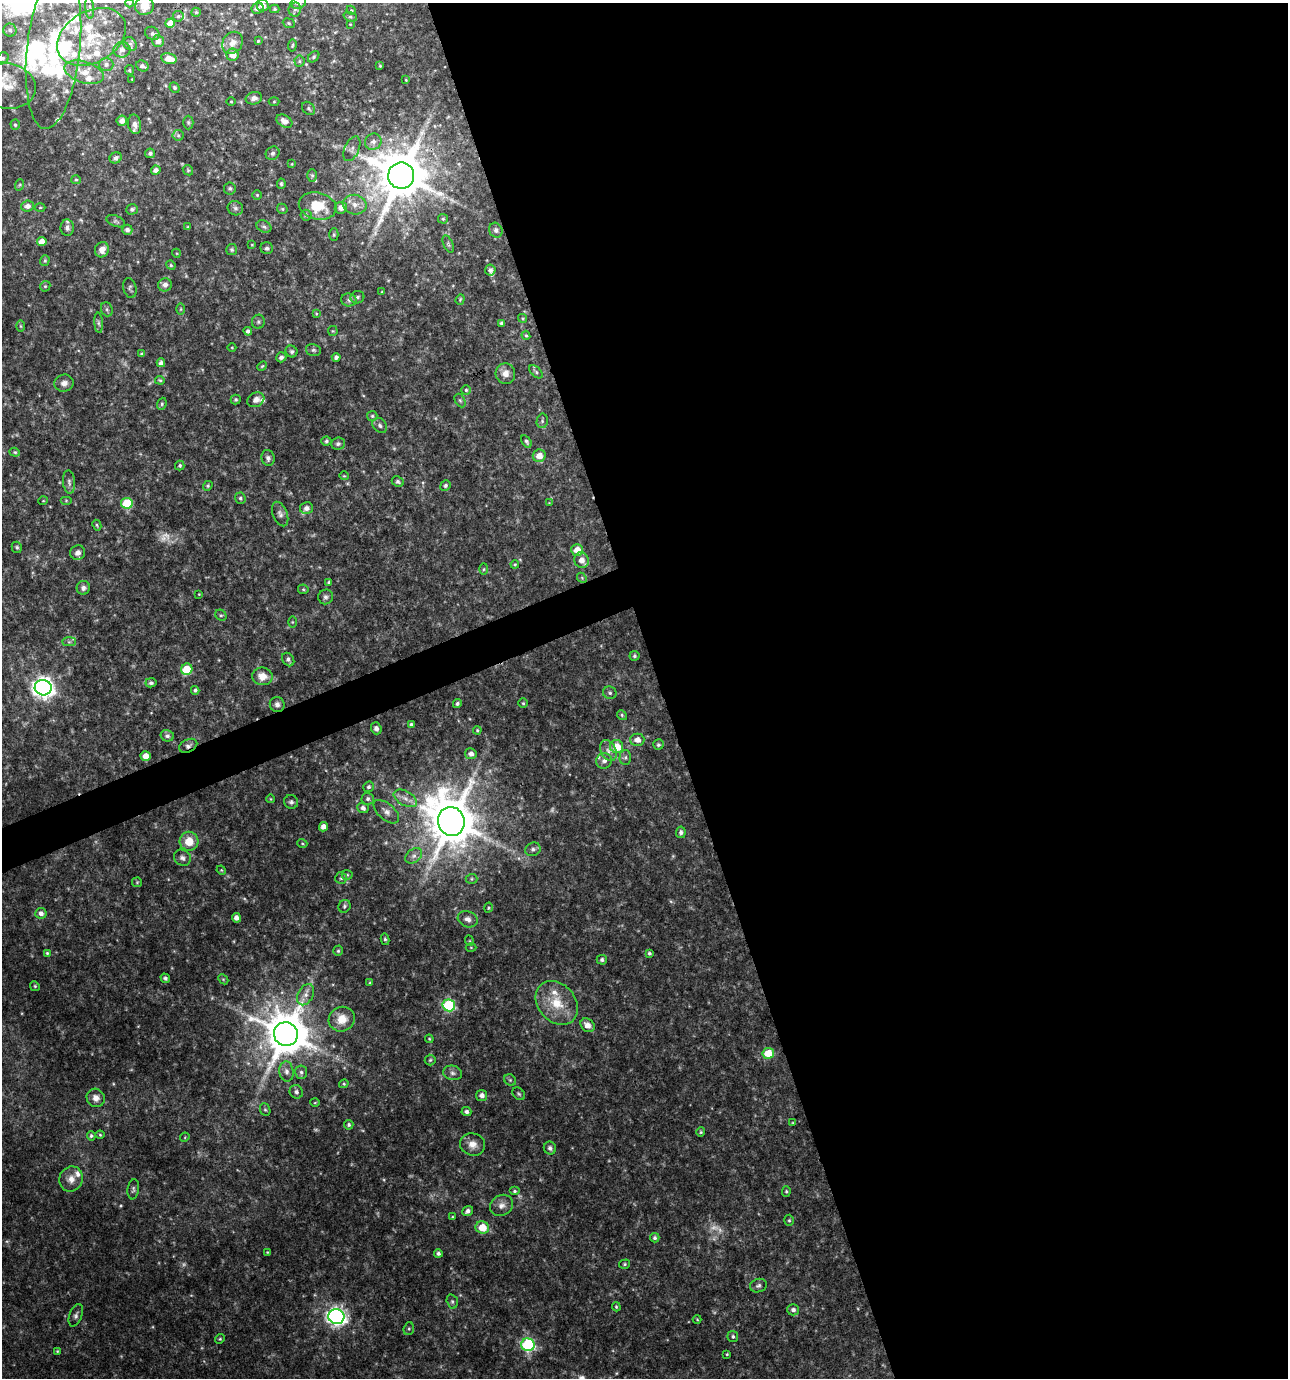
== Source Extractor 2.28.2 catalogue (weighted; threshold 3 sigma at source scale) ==
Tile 8 of 4 x 4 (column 4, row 2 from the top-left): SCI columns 3933-5218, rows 2756-4131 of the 5349 x 5509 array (HDU 1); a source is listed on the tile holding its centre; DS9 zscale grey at full resolution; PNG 1290 x 1380 px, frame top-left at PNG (2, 3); each listed source drawn as its Kron ellipse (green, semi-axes under 4 px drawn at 4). Shown black and unused: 50% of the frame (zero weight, under 3 of 4 exposures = <1% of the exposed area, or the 3 px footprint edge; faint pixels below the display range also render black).
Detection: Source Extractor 2.28.2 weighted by HDU 2 'WHT'; one run over the whole footprint, this tile lists its part. Background 0.0481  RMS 0.0052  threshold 0.0234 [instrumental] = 3 sigma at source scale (4.5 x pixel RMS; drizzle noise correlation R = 1.50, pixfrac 1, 0.0396/0.0396 arcsec/px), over >= 5 px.
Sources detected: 318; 11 too faint to see at this stretch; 1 inside a brighter object's white glare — neither listed nor drawn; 26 inside a brighter listed object's ellipse — not listed separately; the other 280 listed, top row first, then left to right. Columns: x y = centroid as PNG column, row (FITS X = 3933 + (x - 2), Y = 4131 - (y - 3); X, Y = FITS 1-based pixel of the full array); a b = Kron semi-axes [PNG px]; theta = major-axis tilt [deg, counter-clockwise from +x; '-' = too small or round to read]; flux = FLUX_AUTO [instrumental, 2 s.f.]
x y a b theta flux
130 3 4 3 - 0.46
298 3 8 6 14 2
144 6 9 9 - 4.5
263 6 6 5 - 2.3
90 8 11 4 -85 1.3
257 8 6 5 - 1.7
274 9 5 4 - 0.68
295 9 7 6 - 1.4
351 10 5 3 - 0.53
196 12 5 4 - 0.58
178 16 5 5 - 0.93
350 17 7 4 -18 0.94
170 23 5 4 - 6.9
289 23 6 4 -23 0.73
350 24 3 2 - 0.33
10 30 6 6 - 1.5
152 33 7 6 - 1.3
91 37 37 25 30 30
158 41 6 5 - 2.9
258 41 3 3 - 0.64
233 43 11 9 55 4.3
130 44 7 6 - 1.5
292 46 6 4 82 0.65
53 49 80 26 84 58
122 50 8 8 - 2.4
232 55 6 6 - 5.8
314 57 6 4 43 0.93
3 58 6 5 - 1.1
169 59 8 5 -12 6
299 61 5 5 - 0.82
106 64 7 6 - 1.8
142 66 6 5 - 1.7
380 66 4 4 - 0.53
129 70 5 4 - 0.63
84 72 20 10 -17 7.6
132 79 2 2 - 0.31
406 80 3 2 - 0.37
6 86 30 23 -11 14
175 88 5 4 - 1
254 98 8 6 13 2.1
231 102 4 3 - 0.49
274 102 5 3 - 0.55
309 108 7 5 -47 0.98
122 121 5 5 - 2.9
284 121 8 5 -32 3.1
188 122 7 5 -90 0.89
135 124 10 6 -78 2.6
15 125 5 4 - 0.9
178 135 5 5 - 0.96
373 142 8 8 - 2.6
352 149 13 7 66 2.3
150 153 5 5 - 1.3
273 153 7 6 - 1.3
116 158 6 5 - 1.8
292 164 4 3 - 0.44
156 170 5 4 - 2.1
188 170 5 4 - 0.69
312 175 6 5 - 1
401 176 13 13 - 3100
76 180 5 4 - 0.73
281 184 5 4 - 1
19 185 6 3 70 0.63
230 188 6 6 - 1.1
257 195 4 4 - 0.63
355 205 12 10 -11 4.5
28 206 6 5 - 2.8
318 206 19 13 -13 17
40 207 5 3 - 0.53
235 208 8 7 - 1.5
341 208 6 6 - 3.4
132 209 6 5 - 1.4
282 209 5 4 - 0.73
306 215 5 5 - 1
443 219 5 5 - 0.71
116 221 10 5 -22 1.1
188 227 4 3 - 0.55
264 227 8 5 -27 1.4
67 228 8 6 -88 2
127 230 5 5 - 1.8
496 230 7 6 - 1.5
334 235 6 4 89 0.79
42 241 5 4 - 4.3
448 244 9 4 -66 1.1
252 245 4 2 - 0.37
267 248 6 6 - 1.6
102 250 8 7 - 3.7
232 250 5 5 - 1.1
176 253 4 3 - 0.46
45 261 5 5 - 0.89
171 265 5 4 - 0.7
490 270 5 5 - 1.7
165 285 7 6 - 2.7
45 286 5 5 - 0.81
130 288 10 6 -77 1.3
382 292 3 2 - 0.4
357 297 7 6 - 1.3
460 299 5 4 - 0.61
349 300 7 6 - 1.6
107 309 7 5 -70 1.2
181 309 6 4 89 0.65
316 313 3 3 - 0.49
523 318 5 4 - 0.56
258 322 7 6 - 1.1
99 323 10 4 -85 1.3
501 323 4 3 - 1.2
21 326 5 3 - 0.58
248 331 4 4 - 1.4
333 331 5 5 - 0.6
526 335 5 4 - 0.68
232 347 4 3 - 0.45
313 350 8 5 -15 1.1
292 351 6 5 - 1.1
141 354 4 4 - 0.73
281 357 5 5 - 1.6
336 357 4 4 - 1.4
161 363 4 4 - 2
262 366 5 4 - 0.63
536 372 8 4 -44 1.1
505 374 10 10 - 4.1
160 380 5 3 - 0.65
64 383 9 8 - 2.8
466 390 5 5 - 0.9
236 399 5 5 - 0.92
256 400 9 7 30 2.8
460 400 7 5 -62 0.91
162 404 6 4 70 0.87
372 416 5 5 - 0.86
542 421 7 5 79 1.1
380 425 8 6 -48 1.8
326 441 5 4 - 0.98
526 441 7 4 -56 1.2
338 444 7 6 - 1.2
15 452 5 4 - 0.75
539 456 6 6 - 5.5
268 458 8 6 -71 1.8
180 465 5 4 - 0.93
344 476 5 4 - 0.57
69 482 12 6 -85 2
398 482 6 5 - 1.2
445 485 5 5 - 1.1
208 486 5 4 - 0.71
240 498 6 5 - 1.1
66 500 6 4 0 0.69
43 501 5 3 - 0.41
127 503 6 5 - 24
549 503 4 4 - 0.36
306 508 7 6 - 2.1
280 514 13 7 -69 2.4
97 525 5 4 - 0.7
17 547 6 5 - 0.98
577 550 6 6 - 6.6
78 553 7 7 - 2.8
581 560 8 7 - 4.5
515 564 4 4 - 0.59
484 569 6 4 88 0.72
582 578 5 4 - 0.68
329 582 4 3 - 0.79
83 588 7 6 - 2
303 589 5 5 - 0.69
199 594 3 3 - 0.37
326 597 7 7 - 1.5
221 615 6 5 - 0.84
292 622 5 3 - 0.49
69 642 7 4 0 1.2
634 656 5 5 - 1
288 659 7 5 -55 1.6
187 669 6 5 - 16
262 676 10 9 - 5.7
151 683 5 4 - 1.2
43 688 8 7 - 340
195 690 4 4 - 1.2
610 693 7 6 - 1.3
523 703 5 5 - 0.7
277 704 7 7 - 2
457 704 4 4 - 1.1
622 715 5 4 - 0.75
411 724 4 4 - 0.82
376 728 6 5 - 1.8
477 730 4 4 - 0.6
167 736 6 5 - 1.7
637 740 7 6 - 3.6
658 745 5 5 - 0.96
188 746 9 6 24 2
617 747 7 6 - 10
608 750 11 7 -65 3
471 754 6 5 - 2.3
146 756 5 5 - 5.4
625 757 7 6 - 1.3
604 761 8 7 - 2.8
369 787 5 5 - 1.2
405 798 12 7 -30 3.7
271 799 4 3 - 0.38
368 799 6 6 - 1.3
291 802 7 6 - 1.6
363 808 6 5 - 1.9
386 812 15 8 -41 3.1
451 821 15 13 -74 2500
323 827 5 4 - 2.9
681 832 6 5 - 1.8
189 841 9 9 - 8.7
302 843 5 3 - 0.53
533 849 8 6 23 1.5
414 856 9 6 40 2.2
182 858 9 7 -37 1.9
221 870 5 4 - 0.54
347 875 5 5 - 0.81
341 878 6 6 - 1.1
471 879 6 5 - 0.82
137 882 5 5 - 0.66
344 906 6 6 - 1.1
488 908 5 4 - 0.63
41 913 5 5 - 2.4
236 918 4 4 - 2.6
468 919 10 8 -20 3
385 939 6 4 -80 0.95
470 941 5 3 - 0.45
471 947 5 3 - 0.5
338 951 5 4 - 0.79
47 953 4 3 - 0.7
649 953 3 3 - 0.9
602 960 5 5 - 1.2
165 978 5 4 - 1.4
223 979 6 4 -44 0.74
370 983 4 4 - 0.67
35 986 5 4 - 0.68
306 995 11 7 61 3.3
557 1003 24 18 -49 15
449 1005 6 6 - 61
342 1019 13 12 - 7.8
588 1025 8 6 -40 4.1
286 1034 12 12 - 2300
429 1039 4 3 - 0.53
768 1053 6 5 - 14
430 1060 5 5 - 0.84
286 1071 10 7 -83 2.5
301 1072 7 6 - 1.4
453 1073 9 7 -10 2
510 1080 6 5 - 0.9
344 1084 5 4 - 0.65
296 1092 7 6 - 1.9
519 1094 7 5 -45 0.87
482 1095 5 5 - 2.5
96 1098 9 8 - 3.8
315 1103 5 3 - 0.46
265 1110 6 5 - 0.83
466 1112 5 4 - 1.8
793 1123 4 3 - 0.46
349 1125 5 5 - 1
701 1132 4 4 - 0.64
100 1135 4 4 - 0.57
91 1136 4 4 - 0.94
185 1137 5 4 - 0.5
473 1144 13 11 -18 4.6
550 1148 6 6 - 1.5
71 1179 13 11 61 4.8
133 1189 10 5 82 1.3
515 1191 5 4 - 0.86
786 1191 5 4 - 0.7
501 1205 12 10 31 3.6
468 1211 6 5 - 1.9
452 1217 4 3 - 0.58
789 1220 5 4 - 0.84
482 1227 7 6 - 12
655 1238 5 4 - 1.2
267 1252 3 3 - 0.39
438 1253 4 4 - 1.4
625 1264 5 4 - 0.81
758 1286 8 6 15 1.6
452 1301 7 5 -74 0.99
616 1307 4 3 - 0.68
793 1310 6 5 - 2
76 1315 11 6 68 1.8
336 1317 8 7 - 230
697 1319 4 4 - 0.49
409 1329 6 5 - 0.87
733 1336 5 5 - 1.1
220 1339 5 4 - 0.7
528 1345 6 6 - 74
57 1351 4 3 - 0.47
727 1354 3 3 - 0.51
Overlapping masked pixels (flux is a lower limit): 2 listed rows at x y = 401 176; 188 746
Isophote crosses this tile's border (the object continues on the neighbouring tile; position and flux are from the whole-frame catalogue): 6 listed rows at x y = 130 3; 298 3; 144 6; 53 49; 3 58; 6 86